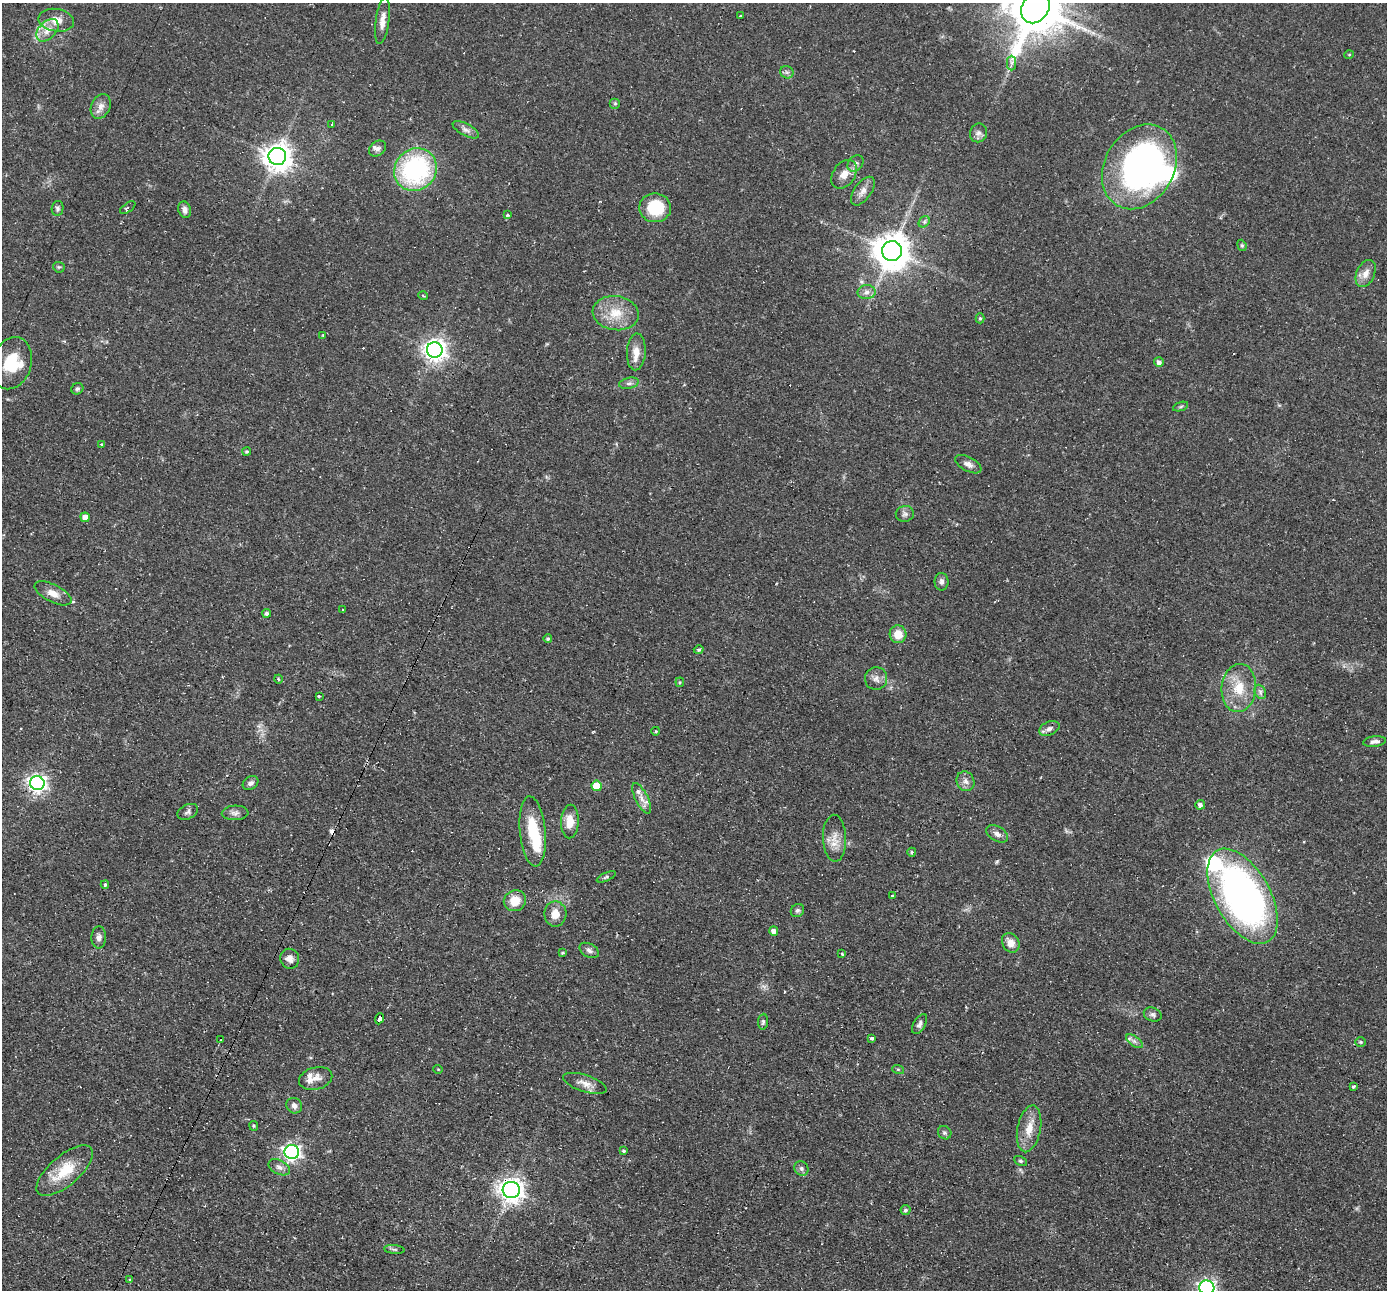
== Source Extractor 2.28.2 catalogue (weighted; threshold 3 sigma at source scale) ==
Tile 7 of 4 x 4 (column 3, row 2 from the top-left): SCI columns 2772-4156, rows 2846-4133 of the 5542 x 5557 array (HDU 1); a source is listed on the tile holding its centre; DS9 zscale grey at full resolution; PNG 1389 x 1292 px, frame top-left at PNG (2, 3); each listed source drawn as its Kron ellipse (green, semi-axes under 4 px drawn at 4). Shown black and unused: <1% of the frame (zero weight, under 2 of 3 exposures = <1% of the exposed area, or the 3 px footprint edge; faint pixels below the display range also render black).
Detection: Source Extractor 2.28.2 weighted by HDU 2 'WHT'; one run over the whole footprint, this tile lists its part. Background 0.0583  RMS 0.0047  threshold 0.021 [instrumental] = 3 sigma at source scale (4.5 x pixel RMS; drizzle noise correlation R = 1.50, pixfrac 1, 0.05/0.05 arcsec/px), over >= 5 px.
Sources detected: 138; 3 inside a brighter object's white glare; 11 cosmic-ray / hot-pixel residue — neither listed nor drawn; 6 inside a brighter listed object's ellipse — not listed separately; the other 118 listed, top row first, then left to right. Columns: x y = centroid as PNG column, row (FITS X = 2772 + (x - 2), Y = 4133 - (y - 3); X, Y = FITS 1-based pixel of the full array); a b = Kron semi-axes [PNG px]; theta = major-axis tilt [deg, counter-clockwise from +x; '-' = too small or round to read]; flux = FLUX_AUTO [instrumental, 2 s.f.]
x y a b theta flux
1036 8 16 13 57 2900
740 16 3 2 - 0.58
56 20 18 11 -9 5.8
382 21 23 6 82 3.9
47 30 13 8 46 4.8
1349 55 5 3 - 0.38
1012 63 7 4 90 1.2
787 72 7 6 - 1.1
615 103 5 5 - 0.67
101 106 13 9 66 3.2
332 124 3 3 - 11
466 130 14 6 -28 2.3
978 133 9 8 - 1.9
377 149 9 7 37 1.7
277 156 9 8 - 570
856 163 9 7 47 1.7
1139 167 45 34 60 160
415 170 22 20 47 65
844 174 16 11 54 4.7
863 191 16 8 55 3.5
57 208 7 5 81 1.1
128 208 9 4 36 1.2
655 208 16 14 1 19
185 210 8 6 -73 1.9
507 215 4 4 - 0.65
924 222 6 5 - 0.93
1242 245 6 4 -69 0.63
892 251 10 10 - 1100
59 267 6 5 - 0.68
1366 274 14 9 64 3.9
867 292 9 7 3 2.2
423 296 5 3 - 0.49
616 313 23 17 -7 12
980 318 5 4 - 0.65
323 335 3 3 - 0.42
435 350 8 7 - 330
636 352 18 9 87 5.2
1159 362 5 4 - 2
12 363 26 20 72 15
629 383 10 5 13 1.4
77 389 6 5 - 0.93
1181 406 8 3 19 0.72
101 444 4 3 - 0.47
247 451 4 4 - 0.61
968 464 14 7 -28 2.5
905 514 9 8 - 1.6
85 517 4 4 - 3.7
941 582 9 7 89 1.7
53 593 20 8 -27 4.5
342 609 3 2 - 0.33
267 613 4 4 - 1.2
898 634 9 8 - 6.5
548 639 4 4 - 0.78
699 650 5 4 - 0.76
278 679 4 3 - 0.49
876 679 11 11 - 2.9
680 682 4 4 - 0.52
1239 688 24 17 84 12
1260 692 7 5 -62 1.3
319 696 4 2 - 0.58
1049 728 11 6 22 2
656 731 4 3 - 0.49
1375 741 11 5 6 1.9
965 781 10 8 -64 2.4
37 783 7 7 - 210
250 783 8 6 32 1.6
597 786 5 5 - 11
642 798 17 6 -63 3.3
1200 805 5 5 - 1.9
188 812 11 7 25 1.6
235 813 13 7 2 2.1
570 822 17 9 88 6.4
533 831 35 13 -85 19
997 834 12 7 -30 2.3
835 838 23 11 -88 5.9
912 852 4 4 - 0.68
606 877 10 4 24 0.9
105 885 4 3 - 0.93
893 896 3 2 - 0.56
1243 896 52 27 -61 210
515 901 11 10 - 7.5
797 911 7 6 - 1
555 914 12 11 - 5.3
774 931 5 4 - 2.4
99 937 11 7 88 2.2
1011 943 10 8 -59 4.5
589 950 10 6 -29 1.6
563 953 4 3 - 0.58
842 954 3 3 - 0.68
290 959 10 9 - 2.9
1153 1015 9 6 -24 1.3
379 1019 6 3 67 13
763 1022 8 5 83 0.97
920 1024 11 6 60 1.8
872 1039 4 3 - 2.2
220 1040 4 2 - 0.36
1134 1041 10 5 -36 1.6
1361 1042 5 4 - 0.6
438 1069 5 3 - 0.33
898 1069 6 3 -19 0.61
316 1078 17 11 14 4
585 1083 22 8 -18 4.1
1354 1086 4 3 - 1.6
294 1106 8 7 - 2
254 1126 5 4 - 0.55
1029 1129 24 11 79 7.4
945 1133 7 6 - 1.1
623 1151 4 4 - 0.79
292 1152 7 7 - 160
1021 1161 7 4 -26 0.83
279 1167 11 7 -27 2.3
801 1168 7 6 - 1.4
65 1171 35 15 40 15
511 1190 8 8 - 390
905 1210 5 5 - 1
394 1249 10 4 -5 0.98
130 1279 3 2 - 0.97
1207 1287 7 7 - 140
Overlapping masked pixels (flux is a lower limit): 3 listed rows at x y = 53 593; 379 1019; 511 1190
Isophote crosses this tile's border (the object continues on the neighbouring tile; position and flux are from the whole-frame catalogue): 3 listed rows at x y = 1036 8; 12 363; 1207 1287